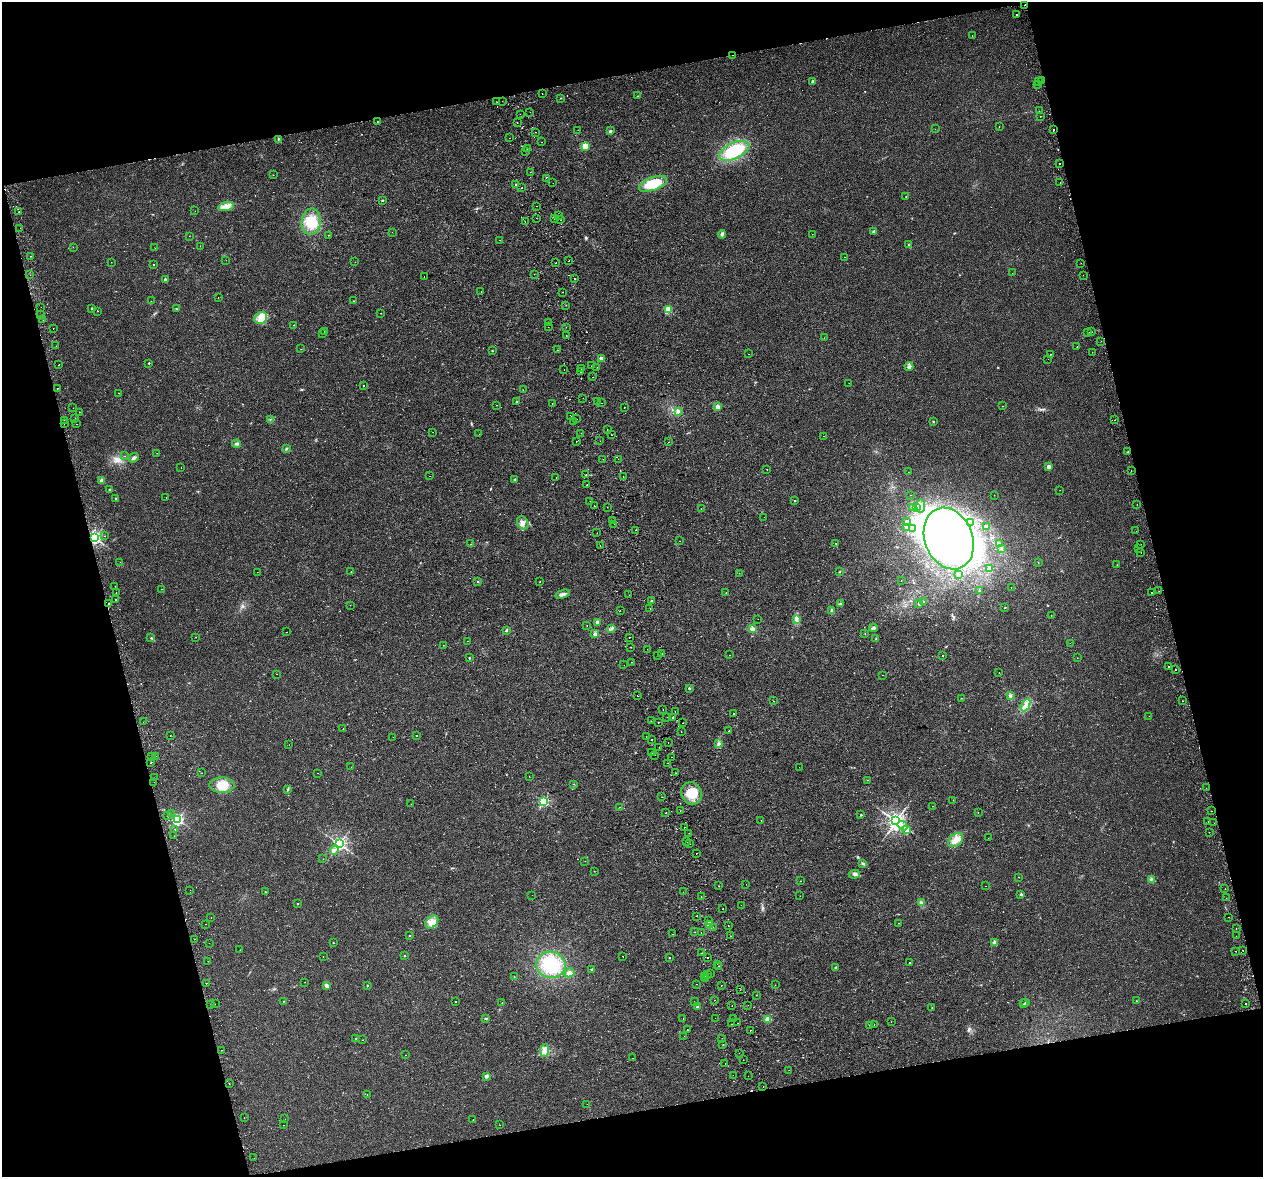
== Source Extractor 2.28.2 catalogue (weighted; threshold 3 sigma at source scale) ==
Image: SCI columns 58-5100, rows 105-4801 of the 5157 x 4856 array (HDU 1 of 3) = the unmasked area's bounding box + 8 px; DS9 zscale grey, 4 x 4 block average (1 PNG px = mean of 4 x 4 image px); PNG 1265 x 1179 px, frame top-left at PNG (2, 2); each listed source drawn as its Kron ellipse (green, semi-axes under 4 px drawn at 4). Shown black and unused: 29% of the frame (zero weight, under 2 of 3 exposures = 3% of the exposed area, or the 3 px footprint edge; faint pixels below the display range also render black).
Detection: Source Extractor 2.28.2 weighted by HDU 2 'WHT'. Background 0.00668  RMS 0.0029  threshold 0.0129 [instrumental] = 3 sigma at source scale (4.5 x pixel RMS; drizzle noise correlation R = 1.50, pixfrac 1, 0.0396/0.0396 arcsec/px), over >= 5 px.
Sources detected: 595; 1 too faint to see at this stretch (4 x 4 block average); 17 inside a brighter object's white glare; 41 cosmic-ray / hot-pixel residue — neither listed nor drawn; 7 coinciding with a brighter row at this scale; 5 inside a brighter listed object's ellipse — not listed separately; of the other 524, all 500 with FLUX_AUTO >= 0.261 (the completeness limit of this list) listed and drawn (24 fainter detections not listed), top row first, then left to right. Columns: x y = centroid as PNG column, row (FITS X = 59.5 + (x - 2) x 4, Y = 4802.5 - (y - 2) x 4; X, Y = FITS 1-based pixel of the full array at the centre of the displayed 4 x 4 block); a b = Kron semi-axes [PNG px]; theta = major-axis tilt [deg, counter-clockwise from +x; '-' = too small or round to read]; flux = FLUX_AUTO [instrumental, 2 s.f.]
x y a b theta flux
1024 5 2 2 - 4.1
1017 15 2 2 - 1.4
972 36 2 2 - 0.32
733 55 2 2 - 4
813 81 2 2 - 6.7
1042 81 2 2 - 5
1038 82 2 2 - 5
1037 84 2 2 - 0.73
542 93 2 2 - 0.68
638 96 2 2 - 0.55
560 98 2 2 - 0.44
502 101 2 2 - 1.2
497 102 2 2 - 0.67
1040 111 2 2 - 1.3
530 112 2 2 - 1.2
520 114 2 2 - 0.34
1040 116 2 2 - 0.37
377 121 2 2 - 0.61
517 122 2 2 - 1.2
999 126 2 2 - 0.94
935 129 2 2 - 1.7
578 130 2 2 - 1.4
1054 130 2 2 - 3.6
610 131 3 3 - 2.1
535 132 2 2 - 2
509 138 2 2 - 0.31
278 139 2 2 - 1
541 142 2 2 - 1.9
585 146 2 2 - 73
527 149 2 2 - 1
525 151 2 2 - 2.4
734 151 16 8 25 77
1059 164 2 2 - 2.2
530 172 2 2 - 2.6
273 175 2 2 - 0.66
546 178 2 2 - 0.98
1060 182 2 2 - 0.81
553 183 2 2 - 0.34
516 184 2 2 - 2
653 184 15 6 21 40
522 188 2 2 - 2.8
906 197 2 2 - 1.9
383 200 2 2 - 3.4
536 206 2 2 - 0.88
226 207 8 3 13 8.5
195 211 2 2 - 0.28
19 212 2 2 - 2.4
558 216 2 2 - 0.38
536 218 2 2 - 0.37
555 219 2 2 - 5
561 220 2 2 - 0.86
311 222 13 9 86 31
525 222 2 2 - 0.28
20 228 2 2 - 0.35
874 231 4 2 - 1.8
392 232 2 2 - 0.64
722 234 4 2 - 2.4
812 234 2 2 - 2.8
328 235 2 2 - 0.49
189 236 2 2 - 1.8
500 240 2 2 - 0.63
908 245 2 2 - 0.78
200 246 2 2 - 0.33
73 247 2 2 - 0.34
155 248 2 2 - 0.5
31 256 2 2 - 0.86
845 257 2 2 - 1.1
226 260 2 2 - 0.27
569 261 2 2 - 1.5
111 262 2 2 - 0.31
355 262 2 2 - 0.3
556 263 2 2 - 2.3
1081 263 2 2 - 1.7
153 265 2 2 - 0.62
1012 273 2 2 - 0.91
534 274 2 2 - 1.6
30 275 2 2 - 0.35
1083 275 2 2 - 1.2
424 276 2 2 - 1.8
574 278 2 2 - 2.4
165 279 2 2 - 5.8
481 292 2 2 - 0.76
563 292 2 2 - 0.57
218 297 2 2 - 0.29
151 301 2 2 - 0.3
353 301 2 2 - 0.42
566 305 2 2 - 0.78
41 307 2 2 - 1.4
92 308 3 2 - 1.2
177 309 3 2 - 0.9
668 309 2 2 - 45
98 311 2 2 - 0.52
381 313 2 2 - 0.74
41 315 2 2 - 0.84
261 318 7 5 39 12
43 320 2 2 - 1.3
548 322 2 2 - 0.31
293 325 2 2 - 0.37
548 327 2 2 - 0.33
566 327 2 2 - 0.48
53 328 2 2 - 0.62
324 331 2 2 - 1.8
1092 332 2 2 - 1.5
323 333 2 2 - 0.45
1088 333 2 2 - 0.51
566 336 2 2 - 0.41
824 338 2 2 - 0.34
1101 341 2 2 - 1.5
56 346 2 2 - 0.87
1077 347 2 2 - 0.28
301 349 2 2 - 0.46
557 350 2 2 - 2.5
492 351 2 2 - 0.74
1092 352 2 2 - 0.3
748 354 2 2 - 1.1
1050 354 2 2 - 0.48
601 359 2 2 - 24
1048 359 2 2 - 0.85
149 363 2 2 - 2.7
59 365 2 2 - 0.88
592 366 2 2 - 0.85
597 367 2 2 - 0.38
909 367 4 3 - 3.6
581 368 2 2 - 5.1
564 369 2 2 - 0.74
581 372 2 2 - 0.58
593 377 2 2 - 0.59
849 383 2 2 - 0.27
363 386 2 2 - 4.5
57 388 2 2 - 0.86
523 390 2 2 - 0.32
119 393 2 2 - 0.32
583 398 2 2 - 0.33
517 401 2 2 - 2.4
597 401 2 2 - 0.37
552 403 2 2 - 0.68
602 403 2 2 - 1.3
497 405 2 2 - 0.48
1002 406 2 2 - 0.49
624 407 2 2 - 2.9
718 407 2 2 - 37
73 408 2 2 - 1
678 411 4 3 - 3.5
79 412 2 2 - 0.63
571 417 2 2 - 0.33
75 418 2 2 - 0.37
270 419 2 2 - 0.49
577 419 2 2 - 1.7
64 420 2 2 - 1.2
1115 420 2 2 - 0.36
574 422 2 2 - 1.1
933 422 2 2 - 0.99
64 424 2 2 - 0.89
77 424 2 2 - 1.1
607 430 2 2 - 0.8
433 432 2 2 - 0.88
581 433 2 2 - 0.43
479 434 2 2 - 1.2
611 435 2 2 - 3
824 436 2 2 - 0.35
576 441 2 2 - 0.91
600 441 2 2 - 0.32
669 442 2 2 - 0.44
237 444 4 2 - 3
286 449 2 2 - 1
1128 452 3 2 - 1.2
157 453 2 2 - 0.46
125 456 2 2 - 2.6
134 458 5 3 - 3.5
603 459 2 2 - 0.37
618 459 2 2 - 2.2
1049 467 2 2 - 18
181 468 2 2 - 0.43
767 469 2 2 - 0.55
1131 470 2 2 - 1.4
908 472 2 2 - 0.65
586 475 2 2 - 1.5
429 476 2 2 - 0.5
623 476 2 2 - 0.44
556 478 2 2 - 1.2
515 479 2 2 - 0.74
102 481 2 2 - 31
587 485 2 2 - 0.81
110 490 2 2 - 5.8
1060 490 2 2 - 0.87
910 495 2 2 - 0.51
994 495 2 2 - 0.3
116 498 2 2 - 3.7
166 498 2 2 - 0.58
590 501 2 2 - 0.27
795 501 2 2 - 1.5
1137 504 2 2 - 0.28
594 506 2 2 - 0.85
921 506 7 3 88 6.7
607 507 2 2 - 0.38
917 507 3 2 - 1.5
701 508 2 2 - 0.57
912 508 2 2 - 0.97
764 517 2 2 - 0.95
613 520 2 2 - 0.66
906 521 4 2 - 1.9
971 522 3 2 - 1.4
523 523 7 5 -60 7
614 524 2 2 - 1.4
987 526 2 2 - 0.99
907 527 2 2 - 1.5
912 529 3 3 - 2.5
636 530 2 2 - 1.8
1136 531 2 2 - 0.63
597 533 2 2 - 0.74
104 536 2 2 - 0.81
94 538 2 2 - 430
949 539 32 24 -68 840
679 541 2 2 - 0.46
836 543 2 2 - 0.46
1000 543 2 2 - 0.81
471 544 2 2 - 3.9
1141 544 2 2 - 1.2
600 545 2 2 - 0.46
1001 548 2 2 - 0.95
1138 548 2 2 - 1.3
1141 553 2 2 - 0.39
120 562 2 2 - 0.82
1038 562 2 2 - 0.49
1117 565 2 2 - 0.35
989 568 4 2 - 2.3
257 572 2 2 - 0.31
351 572 2 2 - 1.3
839 572 2 2 - 0.56
739 573 2 2 - 0.42
958 575 2 2 - 4.1
901 580 2 2 - 0.52
478 582 2 2 - 0.86
540 582 2 2 - 0.4
115 586 2 2 - 1
1011 587 2 2 - 0.76
161 589 2 2 - 0.53
979 591 2 2 - 0.82
1159 591 2 2 - 0.3
1152 592 2 2 - 1.2
116 593 2 2 - 0.53
726 593 2 2 - 0.64
562 594 7 3 18 5.6
629 595 2 2 - 0.7
116 600 2 2 - 3.3
652 601 2 2 - 1.4
924 602 2 2 - 0.69
840 603 3 2 - 1.3
108 604 2 2 - 12
919 604 2 2 - 0.85
350 605 2 2 - 0.35
650 608 2 2 - 1
1005 608 2 2 - 0.62
620 610 2 2 - 0.32
832 611 3 2 - 3.8
1051 615 2 2 - 0.6
758 619 2 2 - 0.34
796 619 3 2 - 2.8
597 622 2 2 - 13
587 626 2 2 - 0.32
873 628 4 2 - 4
612 629 4 3 - 3
752 629 4 3 - 3.9
507 630 3 2 - 1.4
287 632 2 2 - 0.49
865 633 2 2 - 0.35
595 634 2 2 - 7.3
196 637 2 2 - 0.43
629 637 2 2 - 1.7
151 638 2 2 - 1
876 639 3 2 - 1.7
468 641 2 2 - 0.34
1070 643 2 2 - 0.3
443 645 2 2 - 0.38
631 647 2 2 - 1.5
647 649 2 2 - 0.49
662 653 2 2 - 6.8
657 655 2 2 - 0.76
729 655 2 2 - 0.53
942 656 2 2 - 0.64
469 658 2 2 - 3
1077 658 2 2 - 0.32
631 662 2 2 - 0.47
624 665 2 2 - 0.54
1169 667 2 2 - 5.3
1175 670 2 2 - 4.8
999 673 2 2 - 0.3
277 674 2 2 - 0.43
883 675 2 2 - 0.44
689 688 2 2 - 4.9
637 696 2 2 - 4
1010 696 3 2 - 1.6
961 698 2 2 - 0.41
773 701 2 2 - 0.35
1183 701 2 2 - 0.65
1026 705 7 4 62 7.7
663 709 2 2 - 2.2
675 712 2 2 - 1.5
734 714 2 2 - 0.86
1149 716 2 2 - 0.32
667 717 2 2 - 0.38
673 718 2 2 - 7.5
651 721 2 2 - 0.3
143 722 2 2 - 0.81
658 722 2 2 - 0.4
682 723 2 2 - 0.61
343 729 2 2 - 0.73
729 731 2 2 - 0.6
681 732 2 2 - 0.35
416 735 2 2 - 0.59
170 736 2 2 - 0.59
393 737 2 2 - 0.46
646 737 2 2 - 0.41
651 740 2 2 - 2
668 743 2 2 - 1.6
718 744 3 3 - 2.5
289 745 2 2 - 0.31
659 747 2 2 - 0.28
652 752 2 2 - 2.8
655 755 2 2 - 1.7
155 756 2 2 - 2.1
152 757 2 2 - 0.61
672 757 2 2 - 1
151 763 2 2 - 2.4
668 763 2 2 - 0.39
351 767 2 2 - 0.31
799 767 2 2 - 0.44
202 773 2 2 - 0.4
317 773 2 2 - 0.37
676 773 2 2 - 1.4
529 777 2 2 - 0.61
154 778 2 2 - 0.89
867 780 2 2 - 1.3
154 782 2 2 - 0.28
574 784 2 2 - 0.72
222 785 12 8 -1 29
1206 788 2 2 - 3.1
288 789 4 2 - 1.5
692 793 11 10 - 34
662 797 2 2 - 0.31
953 800 2 2 - 2
543 801 2 2 - 190
411 804 2 2 - 0.39
932 806 2 2 - 0.43
619 807 2 2 - 0.51
680 811 2 2 - 0.39
1212 811 2 2 - 0.88
666 813 2 2 - 2.3
978 813 2 2 - 0.37
171 814 2 2 - 0.61
168 815 2 2 - 4
861 815 2 2 - 3.2
178 820 2 2 - 320
761 820 2 2 - 0.49
896 821 3 3 - 790
1208 821 2 2 - 1.3
1214 823 2 2 - 0.28
903 826 5 2 - 3.3
684 827 2 2 - 0.89
175 829 2 2 - 0.81
907 830 2 2 - 21
1209 832 2 2 - 0.58
689 833 2 2 - 0.42
174 836 2 2 - 0.28
988 838 2 2 - 0.39
956 840 8 6 42 13
687 842 2 2 - 0.32
339 844 2 2 - 540
690 844 2 2 - 0.95
334 850 5 3 - 3.7
697 853 2 2 - 1.1
323 859 2 2 - 0.48
585 861 2 2 - 0.35
863 863 4 2 - 2.9
594 871 2 2 - 0.38
854 874 6 4 7 4.5
1019 877 2 2 - 0.37
1151 879 3 2 - 1.9
801 881 2 2 - 1.9
746 884 2 2 - 0.28
719 886 2 2 - 2.7
985 886 2 2 - 0.39
1225 889 2 2 - 0.59
190 890 2 2 - 0.85
265 892 2 2 - 0.42
683 892 2 2 - 2.2
1021 894 2 2 - 8.8
532 895 2 2 - 0.7
800 896 2 2 - 0.32
701 897 2 2 - 0.93
1226 898 2 2 - 0.33
921 903 3 3 - 3.9
298 904 2 2 - 2.5
741 905 2 2 - 0.32
723 909 2 2 - 0.67
696 916 2 2 - 1.7
1229 917 2 2 - 0.39
211 918 2 2 - 0.65
709 921 2 2 - 0.56
432 922 7 5 48 11
898 923 2 2 - 0.31
205 924 2 2 - 0.46
709 925 2 2 - 76
728 926 2 2 - 7.4
713 927 2 2 - 1.5
1236 929 2 2 - 1.2
695 932 2 2 - 0.46
701 933 2 2 - 0.72
672 934 2 2 - 1.3
410 936 2 2 - 1.3
730 936 2 2 - 1.1
1236 936 2 2 - 0.93
194 939 2 2 - 2.5
994 942 2 2 - 24
209 943 2 2 - 0.68
333 943 2 2 - 0.83
240 950 2 2 - 0.44
1243 950 2 2 - 1.3
1236 951 2 2 - 0.67
702 953 2 2 - 1.1
323 956 2 2 - 0.26
404 956 2 2 - 2.6
623 956 2 2 - 1.1
708 957 2 2 - 1
670 958 2 2 - 0.97
208 961 2 2 - 1.8
909 963 2 2 - 1.6
717 964 2 2 - 0.35
551 965 14 13 - 55
718 966 2 2 - 0.52
836 967 2 2 - 5
591 969 2 2 - 3.9
569 973 5 2 - 3.8
711 973 2 2 - 0.54
708 975 2 2 - 0.44
704 976 2 2 - 0.43
514 977 2 2 - 0.55
705 979 2 2 - 0.59
304 982 2 2 - 0.46
206 983 2 2 - 57
696 984 2 2 - 0.29
326 985 4 3 - 3.6
367 985 2 2 - 2.8
775 985 2 2 - 1.1
721 986 2 2 - 0.54
740 990 2 2 - 0.35
756 995 2 2 - 0.38
714 1000 2 2 - 3.5
283 1001 2 2 - 1.3
456 1001 2 2 - 1
1136 1001 2 2 - 0.91
694 1002 2 2 - 0.62
502 1003 2 2 - 0.89
1026 1003 2 2 - 7.2
1245 1003 2 2 - 2.5
211 1004 2 2 - 0.37
215 1004 2 2 - 0.55
1024 1004 2 2 - 1.1
748 1005 2 2 - 0.31
732 1006 2 2 - 0.84
697 1007 2 2 - 3.8
932 1007 2 2 - 0.55
683 1018 2 2 - 1.2
715 1018 2 2 - 0.36
734 1018 2 2 - 0.28
486 1019 2 2 - 4.8
768 1019 2 2 - 57
891 1021 2 2 - 1.3
737 1023 2 2 - 0.29
731 1024 2 2 - 1.6
874 1024 2 2 - 1
869 1025 2 2 - 0.86
688 1030 2 2 - 1.2
750 1030 2 2 - 0.68
684 1036 2 2 - 0.26
722 1038 2 2 - 1.5
356 1039 2 2 - 1.4
363 1040 2 2 - 1.1
723 1045 2 2 - 2.3
221 1050 2 2 - 0.49
545 1051 6 3 87 6.3
739 1053 2 2 - 0.67
406 1055 2 2 - 0.49
632 1058 2 2 - 0.41
743 1060 2 2 - 0.78
725 1064 2 2 - 0.87
789 1070 2 2 - 1.2
733 1075 2 2 - 0.45
486 1076 2 2 - 16
748 1076 2 2 - 0.31
229 1083 2 2 - 0.48
763 1086 2 2 - 4.2
367 1095 2 2 - 0.38
587 1104 2 2 - 0.54
244 1118 2 2 - 1.2
285 1119 2 2 - 0.27
473 1120 2 2 - 0.34
283 1125 2 2 - 82
499 1125 2 2 - 0.29
254 1158 2 2 - 0.35
Overlapping masked pixels (flux is a lower limit): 3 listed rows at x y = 1024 5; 733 55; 94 538
Diffuse or blended objects may show on this block-average render without a row.